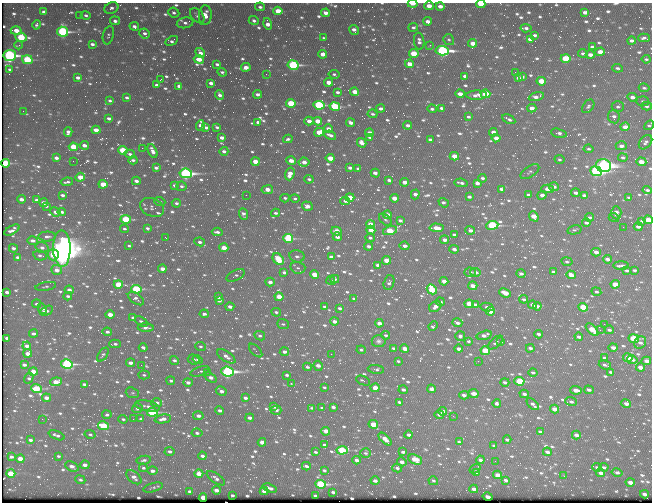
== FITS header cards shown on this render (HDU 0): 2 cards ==
NAXIS1  =                  650 / Width of table row in bytes
NAXIS2  =                  500 / Number of rows in table

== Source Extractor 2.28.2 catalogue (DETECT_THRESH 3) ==
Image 650 x 500 px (HDU 0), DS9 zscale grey, 1 PNG px = 1 image px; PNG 654 x 504 px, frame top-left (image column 1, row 500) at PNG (2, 3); each listed source drawn as its Kron ellipse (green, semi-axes under 4 px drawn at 4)
Background 391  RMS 2.1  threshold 6.44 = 3 sigma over >= 5 px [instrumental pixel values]
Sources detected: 1031; of the 1031, the 500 brightest by FLUX_AUTO listed and drawn (531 fainter detections omitted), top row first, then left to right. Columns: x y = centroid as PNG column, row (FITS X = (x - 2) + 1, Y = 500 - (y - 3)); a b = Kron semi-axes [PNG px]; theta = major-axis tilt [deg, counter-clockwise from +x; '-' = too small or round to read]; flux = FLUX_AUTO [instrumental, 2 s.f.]
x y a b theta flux
413 4 5 3 - 1800
481 4 5 3 - 4000
429 6 4 4 - 1400
440 6 4 3 - 830
260 7 5 4 - 410
111 8 7 5 24 550
278 11 4 4 - 2700
44 12 4 3 - 580
585 12 4 3 - 680
174 13 6 5 - 360
326 13 4 3 - 870
79 15 2 2 - 290
86 15 5 4 - 340
205 15 10 6 86 1600
197 16 9 5 -47 420
115 21 5 4 - 500
254 21 5 4 - 440
427 21 4 3 - 660
185 23 8 5 11 480
268 24 6 4 -74 1400
37 25 5 3 - 290
134 26 5 4 - 540
413 27 5 4 - 330
526 28 5 3 - 430
354 30 5 4 - 780
16 31 5 4 - 1600
63 32 5 5 - 25000
145 33 5 5 - 480
108 35 9 5 76 300
535 35 4 3 - 410
21 37 6 4 -6 7000
324 38 4 3 - 310
644 38 6 3 0 360
530 39 4 3 - 740
449 40 6 5 - 280
172 41 7 4 28 440
419 41 8 5 -82 650
631 41 4 3 - 580
473 43 4 4 - 1500
92 44 4 3 - 520
19 45 4 2 - 390
430 45 3 2 - 520
592 47 4 3 - 410
442 51 7 4 -3 32000
600 52 5 4 - 2000
200 53 5 4 - 860
414 53 5 4 - 4600
583 53 4 4 - 370
323 54 4 3 - 1300
590 55 4 3 - 880
10 56 6 5 - 35000
199 59 5 4 - 2000
566 59 5 4 - 8000
646 59 4 3 - 270
27 60 5 4 - 9800
217 64 4 3 - 360
410 64 4 4 - 1900
293 65 5 4 - 20000
246 67 5 4 - 1400
617 68 5 4 - 340
10 69 4 3 - 300
222 72 5 3 - 290
515 72 4 3 - 340
266 74 2 2 - 660
334 74 5 4 - 280
465 76 4 3 - 590
522 77 4 3 - 400
78 78 4 3 - 540
518 78 4 3 - 430
160 80 3 2 - 370
541 81 5 4 - 3500
329 82 4 4 - 1800
211 83 4 3 - 720
157 85 4 3 - 480
179 86 4 3 - 760
644 88 5 3 - 300
337 92 4 3 - 460
355 92 4 4 - 2000
257 94 4 3 - 510
460 94 4 3 - 1200
485 94 5 4 - 5400
220 95 5 4 - 520
477 95 10 4 1 1100
536 97 8 4 16 830
632 97 5 4 - 790
127 98 4 3 - 350
110 101 3 3 - 280
643 101 6 5 - 300
291 103 4 4 - 7500
319 105 5 4 - 16000
588 106 7 5 52 350
647 106 5 4 - 380
335 107 5 4 - 11000
618 107 6 5 - 350
442 108 4 3 - 480
532 108 4 3 - 930
381 109 4 3 - 590
432 109 4 3 - 380
23 111 2 2 - 300
373 114 5 4 - 340
468 117 3 3 - 300
614 117 7 6 - 570
109 118 4 3 - 580
509 119 7 3 -27 420
309 121 4 3 - 1000
317 121 4 3 - 2000
258 122 4 3 - 520
351 123 4 3 - 680
200 125 5 4 - 1100
408 125 4 3 - 550
649 125 5 4 - 320
217 127 4 3 - 330
625 127 4 4 - 1600
206 128 4 3 - 530
328 129 4 3 - 800
96 130 4 3 - 1700
68 132 4 4 - 780
319 132 5 4 - 2500
493 132 4 3 - 950
370 133 4 4 - 1700
559 133 8 4 -15 560
330 135 6 3 -22 610
370 137 4 3 - 310
222 138 4 3 - 840
496 138 4 3 - 1400
288 139 5 3 - 310
430 140 4 3 - 520
646 142 8 5 49 490
362 143 5 4 - 910
84 145 5 3 - 880
621 146 6 4 -1 710
73 147 4 4 - 4300
142 148 2 2 - 1300
589 149 5 4 - 280
123 150 5 4 - 5400
152 151 7 4 -65 740
224 151 4 3 - 430
130 154 5 4 - 420
454 156 4 4 - 2200
623 157 5 4 - 360
56 158 4 3 - 550
330 158 4 3 - 2500
559 159 5 4 - 270
133 160 4 3 - 390
73 161 2 2 - 470
291 161 5 3 - 1400
255 162 4 3 - 2200
304 162 5 4 - 1100
641 162 5 3 - 2300
6 163 4 4 - 7200
603 166 7 6 - 69000
156 168 4 3 - 450
350 168 4 3 - 600
358 169 4 3 - 280
596 171 6 4 -21 31000
530 172 10 5 34 360
186 173 6 4 -9 36000
375 173 4 3 - 900
290 174 6 4 71 1800
80 177 5 4 - 2700
482 178 4 3 - 350
309 179 5 3 - 360
389 180 4 3 - 450
136 181 4 3 - 640
67 182 6 3 7 340
405 182 4 3 - 1200
461 183 6 3 -10 430
477 183 4 3 - 860
103 184 4 3 - 3100
174 185 4 4 - 390
181 186 5 4 - 340
554 187 5 4 - 750
501 189 4 3 - 520
547 189 6 4 1 2200
267 190 6 4 8 1600
647 190 4 3 - 400
576 193 4 3 - 560
415 194 5 4 - 840
62 195 4 3 - 470
246 195 2 2 - 390
528 195 4 4 - 320
542 195 4 4 - 1100
584 195 4 3 - 500
350 197 4 3 - 2400
469 197 4 3 - 450
285 198 4 3 - 330
295 198 5 4 - 320
394 198 4 3 - 1800
629 198 4 3 - 300
21 199 4 3 - 810
37 200 4 3 - 500
345 201 5 4 - 400
160 202 5 4 - 300
44 203 4 3 - 1100
176 203 4 4 - 350
444 203 5 3 - 520
46 206 4 2 - 350
307 206 5 4 - 750
152 207 12 8 -24 590
55 212 5 4 - 630
62 212 4 3 - 480
276 213 4 3 - 330
616 213 7 5 -86 930
243 214 6 4 -69 490
387 215 4 3 - 1700
534 216 5 4 - 2500
590 217 4 3 - 290
614 218 5 3 - 280
126 219 5 4 - 7700
385 220 8 4 -43 290
400 220 4 3 - 500
648 220 5 3 - 4100
642 221 4 3 - 310
586 223 4 3 - 480
370 224 4 4 - 2600
492 225 6 4 8 17000
623 227 2 2 - 700
638 227 4 3 - 700
147 228 4 3 - 340
436 228 7 3 -4 2100
124 229 4 3 - 270
12 230 8 4 29 700
371 230 4 4 - 2100
470 230 5 4 - 730
574 230 7 4 15 290
336 231 5 4 - 2300
390 231 7 4 15 5900
217 232 5 3 - 520
454 235 4 3 - 360
47 237 9 5 1 510
337 237 4 3 - 780
166 238 3 2 - 320
288 238 5 4 - 13000
370 238 5 4 - 370
445 240 4 3 - 810
33 241 5 3 - 640
200 242 5 4 - 540
129 246 4 3 - 290
368 246 4 3 - 580
405 246 5 4 - 700
13 248 4 3 - 500
42 248 6 5 - 660
62 248 18 8 -89 250000
224 248 4 4 - 1800
454 249 4 3 - 730
596 252 4 3 - 1000
40 255 7 5 -12 400
53 255 5 5 - 4400
297 256 7 6 - 500
18 257 4 3 - 700
331 257 4 3 - 790
278 259 6 5 - 6500
607 259 4 3 - 1000
386 260 4 4 - 2700
567 262 5 4 - 380
378 265 4 3 - 680
621 266 8 3 0 580
298 268 8 5 -14 390
162 269 4 3 - 1500
57 270 5 5 - 1300
626 270 4 3 - 370
634 270 4 3 - 340
284 272 4 3 - 440
470 272 5 4 - 470
475 272 5 3 - 780
553 272 4 4 - 480
521 274 4 3 - 480
236 275 10 5 26 400
314 275 4 3 - 2500
571 275 5 3 - 1500
335 279 4 3 - 400
330 280 4 3 - 290
444 281 4 3 - 1200
270 282 4 4 - 870
389 283 7 5 73 450
118 284 4 4 - 4800
615 284 4 3 - 3000
46 286 10 4 10 280
473 286 4 3 - 1600
136 289 5 4 - 13000
432 289 5 4 - 6700
69 290 4 3 - 660
7 292 4 3 - 600
596 292 5 4 - 350
505 293 6 3 -22 2700
68 296 4 3 - 370
218 297 4 3 - 560
279 297 4 4 - 3100
136 298 9 5 -35 480
354 298 4 3 - 300
524 299 4 3 - 330
219 300 4 3 - 740
440 302 5 3 - 640
37 304 4 4 - 310
469 304 4 3 - 3300
475 305 4 3 - 480
533 305 4 3 - 1300
537 306 4 3 - 780
230 307 4 3 - 840
324 307 4 3 - 290
435 307 6 5 - 840
487 307 6 4 -11 680
583 307 5 4 - 4800
339 308 4 3 - 390
42 309 6 4 -62 790
47 311 7 4 26 550
490 311 4 3 - 1400
276 312 5 3 - 380
110 314 4 3 - 1500
204 314 4 3 - 500
133 318 4 3 - 450
334 321 4 3 - 930
141 322 7 3 -35 330
379 323 4 3 - 1300
457 323 5 3 - 590
283 324 6 4 -20 270
604 324 2 2 - 660
433 326 5 3 - 360
146 328 8 4 -4 550
592 330 8 4 -44 3000
600 330 2 2 - 560
609 330 4 3 - 430
107 332 4 3 - 410
33 333 4 3 - 530
538 334 4 3 - 590
386 335 4 3 - 300
484 335 8 4 15 920
260 336 6 4 -28 380
460 336 5 5 - 440
579 337 4 3 - 610
7 338 4 3 - 550
634 339 5 4 - 11000
379 341 7 6 - 440
468 341 4 4 - 290
500 341 3 2 - 270
495 342 9 4 42 330
640 343 6 5 - 610
115 344 6 3 1 350
27 346 4 3 - 720
200 346 5 4 - 270
143 347 4 3 - 490
393 348 4 3 - 300
530 348 4 3 - 540
613 348 4 3 - 1100
405 349 4 3 - 1800
459 349 4 3 - 1000
361 350 4 4 - 310
256 351 8 4 -45 290
485 351 5 4 - 6800
284 352 4 4 - 590
28 353 4 4 - 1400
331 354 2 2 - 740
103 355 8 4 54 340
226 356 10 5 -33 830
605 358 4 3 - 320
628 358 5 4 - 3800
174 360 5 4 - 390
193 360 6 5 - 410
197 360 5 4 - 270
632 360 5 4 - 500
398 361 4 2 - 280
478 361 2 2 - 820
646 361 5 4 - 1500
130 363 4 3 - 840
67 364 6 5 - 23000
24 365 4 3 - 600
141 365 2 2 - 330
605 365 6 3 -17 380
318 366 5 4 - 1100
307 367 4 4 - 310
640 367 4 3 - 1300
376 369 8 4 -8 370
200 371 10 4 17 290
33 372 4 4 - 1800
208 372 3 2 - 380
227 372 6 5 - 40000
533 372 4 3 - 370
611 372 4 3 - 410
144 375 6 4 -4 270
287 375 4 3 - 430
210 377 7 4 -36 810
29 378 5 4 - 320
171 381 4 3 - 280
363 381 7 3 -23 310
519 381 5 4 - 9800
56 382 6 4 8 2300
188 382 5 4 - 690
505 382 4 3 - 420
291 383 3 2 - 510
84 384 4 3 - 430
324 387 4 3 - 270
375 388 4 3 - 3900
36 389 5 4 - 8800
431 389 4 4 - 950
403 390 4 3 - 590
576 390 6 3 -8 1800
589 390 5 3 - 520
221 391 6 3 -31 780
132 393 7 5 -18 280
474 394 5 3 - 1200
524 394 4 4 - 560
464 395 5 3 - 730
46 398 4 3 - 1200
245 398 4 3 - 580
399 402 4 3 - 450
571 402 6 4 -21 470
157 403 5 4 - 970
626 403 5 3 - 1300
497 404 4 3 - 430
533 404 7 3 -44 580
147 406 12 5 -12 620
274 406 4 3 - 1000
333 407 4 3 - 640
137 408 5 5 - 420
312 408 4 3 - 320
322 408 4 3 - 370
554 409 4 3 - 1700
219 410 4 4 - 480
276 410 5 4 - 440
442 411 4 3 - 1400
152 412 5 4 - 13000
439 414 5 3 - 1000
107 415 4 4 - 390
198 416 5 4 - 730
453 416 3 2 - 320
250 418 4 3 - 680
42 419 2 2 - 580
123 419 5 3 - 320
133 419 2 2 - 410
141 419 4 3 - 410
163 419 8 4 10 990
373 424 5 4 - 4000
103 426 5 4 - 7500
326 431 4 3 - 1100
540 432 4 3 - 530
197 433 5 4 - 370
90 434 5 4 - 280
57 435 8 3 -22 490
409 435 4 3 - 590
576 435 4 3 - 960
385 439 8 4 -44 2100
30 440 4 3 - 500
507 440 4 4 - 580
262 442 4 3 - 1500
459 442 4 3 - 450
324 445 4 3 - 490
494 446 4 3 - 410
342 450 5 4 - 8500
170 451 5 4 - 520
315 452 4 3 - 290
403 452 4 3 - 440
547 452 4 3 - 850
365 453 5 5 - 350
58 456 3 3 - 270
202 456 4 3 - 540
11 457 4 3 - 370
20 459 4 3 - 1900
415 459 7 4 -23 2800
144 460 7 4 10 390
356 460 4 3 - 770
480 460 4 3 - 660
495 461 2 2 - 280
402 462 5 3 - 1000
85 465 4 3 - 900
72 466 7 4 -26 740
306 466 4 3 - 430
597 467 5 3 - 520
604 467 4 3 - 410
143 468 4 4 - 280
397 468 5 4 - 400
475 469 6 3 33 290
324 470 4 3 - 350
152 471 5 3 - 630
617 472 5 4 - 530
11 473 4 4 - 5600
477 473 4 3 - 450
601 473 4 3 - 1000
199 474 4 4 - 2300
498 475 4 3 - 2500
564 476 2 2 - 470
134 477 9 5 -41 770
216 478 10 4 -34 570
80 480 5 4 - 300
506 480 4 3 - 510
375 481 4 3 - 700
433 481 5 4 - 320
630 482 4 3 - 1400
321 484 5 4 - 16000
153 487 10 4 15 290
269 488 7 3 -17 840
474 489 4 3 - 980
216 490 4 3 - 820
190 491 4 3 - 560
264 491 4 4 - 1100
333 492 4 3 - 410
644 494 4 3 - 1100
232 495 3 3 - 380
315 495 4 3 - 300
488 497 5 3 - 1100
203 498 4 3 - 3400
At the frame edge (FLAGS 8, measured only in part): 4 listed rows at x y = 413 4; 481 4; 649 125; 648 220
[531 fainter detections neither listed nor drawn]